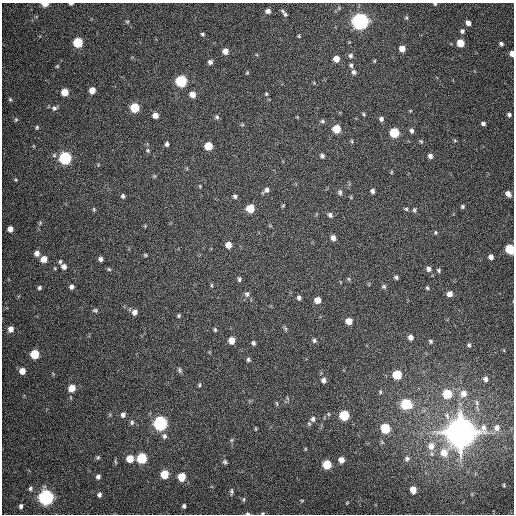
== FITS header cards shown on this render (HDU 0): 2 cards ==
NAXIS1  =                  512
NAXIS2  =                  512

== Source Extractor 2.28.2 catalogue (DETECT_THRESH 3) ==
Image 512 x 512 px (HDU 0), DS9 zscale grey, 1 PNG px = 1 image px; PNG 516 x 516 px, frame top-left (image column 1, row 512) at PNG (2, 3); no overlay
Background 364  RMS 8.7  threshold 26.1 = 3 sigma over >= 5 px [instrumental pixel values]
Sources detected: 171; all 171 listed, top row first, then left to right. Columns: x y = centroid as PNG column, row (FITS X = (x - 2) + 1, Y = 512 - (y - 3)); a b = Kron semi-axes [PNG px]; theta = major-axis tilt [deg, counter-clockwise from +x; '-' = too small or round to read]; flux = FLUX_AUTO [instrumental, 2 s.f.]
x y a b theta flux
45 4 5 3 - 6.0e+03
71 4 4 3 - 1.2e+03
435 4 4 3 - 6.7e+02
268 11 6 5 - 2.1e+03
285 14 7 5 -38 1.2e+03
406 18 6 4 -70 7.9e+02
360 21 7 6 - 2.8e+05
127 22 5 5 - 7.5e+02
468 23 5 4 - 2.9e+03
462 31 6 5 - 1.4e+03
203 34 4 3 - 9.1e+02
299 36 4 3 - 5.9e+02
78 42 6 6 - 2.9e+04
460 43 6 5 - 1.0e+04
501 44 4 4 - 1.4e+03
402 49 5 5 - 5.2e+03
225 51 5 5 - 4.4e+03
512 53 5 4 - 4.1e+03
350 56 7 6 - 1.6e+03
336 59 5 5 - 5.4e+03
374 61 5 3 - 4.9e+02
210 62 5 5 - 1.9e+03
351 65 6 5 - 1.2e+03
57 66 5 4 - 5.8e+02
354 72 6 5 - 1.4e+03
247 73 4 4 - 5.9e+02
181 81 6 6 - 5.3e+04
92 90 6 5 - 5.0e+03
65 92 5 5 - 8.9e+03
192 94 6 6 - 4.3e+03
266 94 5 4 - 6.6e+02
10 99 4 4 - 6.6e+02
54 108 7 6 - 1.6e+03
135 108 6 6 - 2.1e+04
364 114 5 4 - 6.9e+02
155 115 5 5 - 3.8e+03
509 115 6 5 - 1.5e+03
217 117 7 6 - 1.2e+03
297 117 4 4 - 4.4e+02
381 119 5 5 - 1.6e+03
16 120 5 4 - 7.2e+02
322 121 6 5 - 1.0e+03
483 123 5 4 - 1.4e+03
242 125 6 3 18 6.4e+02
37 127 6 4 77 7.6e+02
336 129 6 5 - 1.5e+04
411 131 5 5 - 1.5e+03
394 132 6 6 - 2.6e+04
352 141 6 4 -88 6.9e+02
421 141 6 4 -66 7.5e+02
455 141 5 3 - 5.7e+02
167 144 4 4 - 1.3e+03
208 146 6 6 - 1.2e+04
148 150 6 4 -47 7.9e+02
322 156 6 5 - 1.3e+03
430 156 5 5 - 2.2e+03
65 158 6 6 - 7.6e+04
98 165 5 3 - 5.0e+02
391 172 5 3 - 5.5e+02
154 176 6 4 -89 6.3e+02
16 180 5 4 - 5.6e+02
200 186 5 3 - 5.2e+02
266 190 11 6 36 2.0e+03
372 191 5 4 - 1.5e+03
340 192 7 5 -75 1.4e+03
508 194 7 5 -51 3.5e+03
123 196 5 5 - 1.2e+03
235 196 5 5 - 1.3e+03
351 197 5 3 - 6.1e+02
283 205 5 3 - 6.2e+02
462 206 5 4 - 1.0e+03
250 208 6 6 - 1.2e+04
94 209 5 4 - 7.5e+02
406 209 5 5 - 8.3e+02
414 210 6 4 78 9.1e+02
330 215 7 6 - 1.6e+03
40 223 6 4 73 7.6e+02
145 226 4 4 - 5.2e+02
10 229 5 5 - 3.4e+03
435 233 5 4 - 7.0e+02
333 238 6 5 - 2.8e+03
228 245 6 6 - 5.0e+03
510 249 6 5 - 2.2e+04
37 253 6 5 - 3.0e+03
145 255 5 4 - 6.8e+02
491 257 6 5 - 2.7e+03
44 259 6 5 - 6.0e+03
100 259 5 5 - 1.9e+03
60 262 6 5 - 1.0e+03
64 266 6 6 - 2.6e+03
109 269 6 4 -23 7.7e+02
428 269 6 5 - 2.0e+03
438 270 5 4 - 8.7e+02
396 277 5 4 - 1.1e+03
239 279 6 5 - 1.1e+03
349 279 6 4 -70 7.1e+02
211 285 6 4 -90 7.1e+02
384 286 6 5 - 1.1e+03
72 287 6 6 - 1.7e+03
39 288 5 5 - 1.1e+03
427 288 5 4 - 7.1e+02
247 294 8 7 - 2.0e+03
450 294 5 5 - 3.3e+03
299 298 6 4 -89 1.5e+03
317 300 5 5 - 5.5e+03
95 310 7 5 -9 1.0e+03
135 312 6 6 - 3.0e+03
179 316 4 4 - 8.2e+02
349 321 5 5 - 7.0e+03
11 329 6 5 - 4.2e+03
286 329 6 4 -90 8.4e+02
215 330 6 4 -75 8.2e+02
410 337 5 5 - 2.6e+03
232 340 6 5 - 6.2e+03
314 340 6 5 - 1.2e+03
431 341 6 4 -54 9.5e+02
253 343 5 4 - 1.2e+03
469 345 5 4 - 9.6e+02
35 354 6 5 - 1.8e+04
248 359 5 5 - 1.1e+03
180 370 7 5 -69 1.1e+03
22 371 6 5 - 5.0e+03
397 375 6 6 - 2.2e+04
485 379 5 5 - 2.0e+03
323 380 7 6 - 2.0e+03
199 385 6 4 75 7.7e+02
72 388 6 6 - 7.1e+03
380 392 5 4 - 7.5e+02
463 393 10 9 - 4.7e+03
447 394 6 6 - 2.1e+04
277 403 7 3 -80 6.4e+02
477 403 10 6 -79 2.2e+03
406 404 7 6 - 3.5e+04
328 414 6 4 -89 6.5e+02
123 415 6 6 - 2.0e+03
344 415 6 6 - 2.8e+04
313 419 8 6 89 2.0e+03
132 422 7 5 77 1.4e+03
160 423 7 6 - 1.2e+05
385 428 6 6 - 2.4e+04
497 428 10 9 - 4.0e+03
255 429 6 3 -82 5.5e+02
461 432 11 9 51 2.1e+06
164 436 7 6 - 1.7e+03
231 440 6 5 - 7.7e+02
431 446 10 9 - 5.6e+03
305 449 4 3 - 4.5e+02
98 458 6 5 - 1.0e+03
142 458 6 6 - 3.2e+04
130 459 6 6 - 9.1e+03
407 459 7 6 - 1.6e+03
341 460 6 5 - 4.0e+03
115 462 8 4 -80 7.4e+02
225 462 6 5 - 1.1e+03
327 465 6 6 - 1.8e+04
164 474 6 5 - 1.6e+04
98 477 6 5 - 1.7e+03
182 477 6 5 - 1.1e+04
504 485 4 3 - 6.1e+02
30 489 6 5 - 1.1e+03
413 490 6 5 - 5.4e+03
231 492 7 4 85 1.1e+03
99 495 6 5 - 1.7e+03
46 497 7 6 - 2.0e+05
244 499 7 3 89 7.7e+02
302 501 6 4 -16 6.3e+02
347 503 5 4 - 6.2e+02
21 506 4 3 - 1.4e+03
184 506 4 3 - 1.1e+03
248 513 6 4 -7 8.8e+02
263 513 5 4 - 6.4e+02
At the frame edge (FLAGS 8, measured only in part): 7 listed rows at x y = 45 4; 71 4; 435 4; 512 53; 510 249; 248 513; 263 513